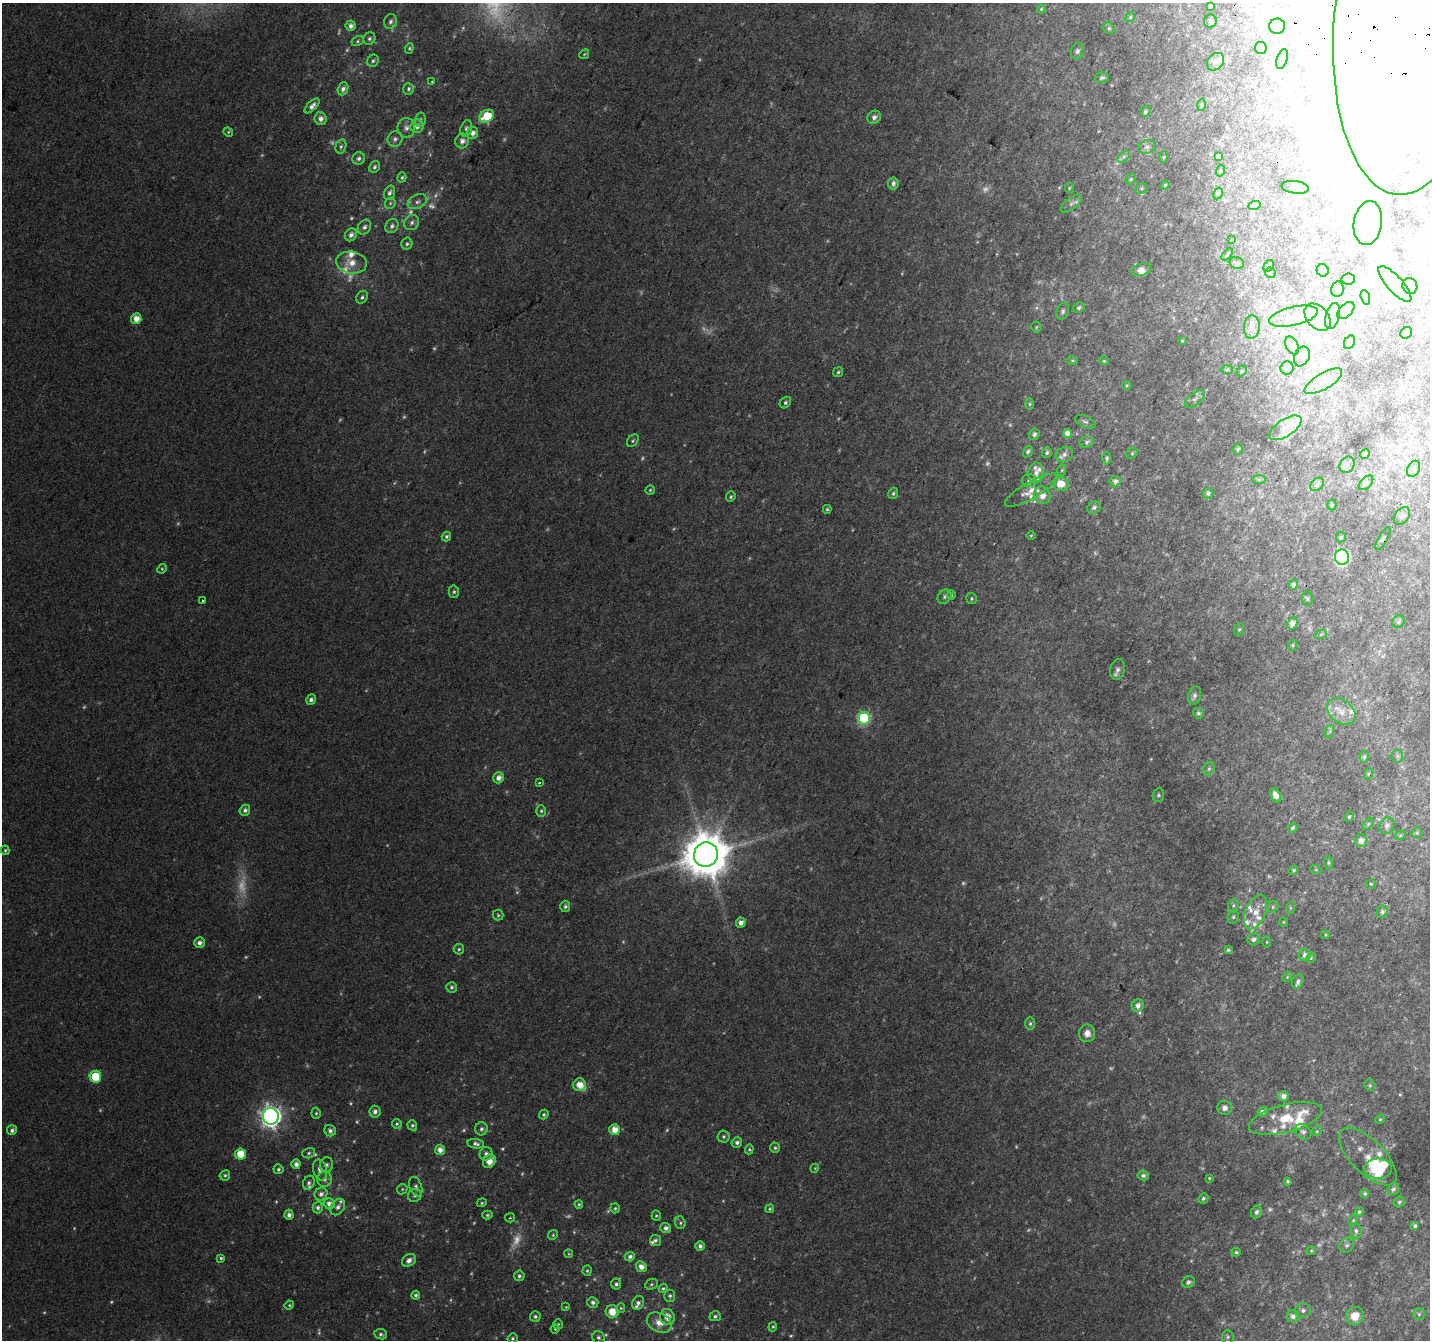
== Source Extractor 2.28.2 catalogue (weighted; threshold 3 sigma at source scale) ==
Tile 10 of 4 x 4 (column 2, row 3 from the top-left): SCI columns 1456-2883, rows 1645-2982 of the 5758 x 5899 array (HDU 1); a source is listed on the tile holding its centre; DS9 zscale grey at full resolution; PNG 1432 x 1342 px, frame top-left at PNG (2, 3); each listed source drawn as its Kron ellipse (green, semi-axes under 4 px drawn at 4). Shown black and unused: <1% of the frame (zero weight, under 2 of 3 exposures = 2% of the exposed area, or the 3 px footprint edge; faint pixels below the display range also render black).
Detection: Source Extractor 2.28.2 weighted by HDU 2 'WHT'; one run over the whole footprint, this tile lists its part. Background 0.0301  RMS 0.01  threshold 0.0465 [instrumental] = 3 sigma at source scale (4.5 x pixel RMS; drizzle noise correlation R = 1.50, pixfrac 1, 0.0396/0.0396 arcsec/px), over >= 5 px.
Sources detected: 448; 75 too faint to see at this stretch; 26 inside a brighter object's white glare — neither listed nor drawn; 31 inside a brighter listed object's ellipse — not listed separately; the other 316 listed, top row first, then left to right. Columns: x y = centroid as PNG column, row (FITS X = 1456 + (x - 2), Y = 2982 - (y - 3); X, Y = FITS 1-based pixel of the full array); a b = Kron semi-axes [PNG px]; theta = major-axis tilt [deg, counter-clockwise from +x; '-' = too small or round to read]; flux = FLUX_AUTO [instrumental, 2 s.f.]
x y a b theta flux
1210 6 3 3 - 1.7
1041 9 4 3 - 1.1
1130 17 5 4 - 1.4
1210 21 6 6 - 1.9
390 22 7 6 - 3.1
351 26 5 5 - 4.5
1277 26 8 7 - 9.4
1109 28 6 5 - 1.9
1409 28 167 76 86 2300
369 39 6 5 - 2.3
357 41 6 4 30 1.6
409 48 5 4 - 1.5
1261 48 6 6 - 2.9
1077 51 8 6 73 2.7
584 54 5 4 - 1.2
1282 59 10 5 72 2.9
373 61 6 5 - 2.1
1215 62 10 7 46 4.5
1102 78 7 5 14 2.3
432 81 2 2 - 1
343 89 7 5 67 4
409 89 6 5 - 2.5
1201 105 6 4 87 1.5
312 106 9 4 46 4.8
1145 112 5 5 - 2.1
487 116 8 6 32 34
874 117 7 6 - 5.2
321 119 6 6 - 5.7
420 120 7 5 74 2.4
417 126 7 6 - 5.4
406 128 10 8 -90 4.9
466 128 8 5 74 2.5
228 132 5 4 - 1.2
473 133 6 5 - 6.4
395 139 8 7 - 3.3
462 141 7 7 - 5.6
341 146 7 5 74 2.3
1147 147 9 6 19 3.8
1218 156 4 3 - 2.2
1124 157 7 4 45 2.5
1163 157 6 4 87 1.2
359 158 6 6 - 3.2
375 167 6 5 - 2.1
1220 171 5 3 - 1.1
402 177 5 4 - 1.6
1131 179 6 5 - 1.5
893 183 6 5 - 4.7
1165 185 4 4 - 1.5
1295 187 14 6 -8 3.9
1069 188 5 4 - 1.1
1141 188 6 5 - 1.7
389 193 7 5 71 3.4
1218 193 6 4 61 1.5
417 202 10 6 25 4.4
390 203 6 5 - 1.7
1071 204 12 5 37 3.4
1254 206 6 4 19 1.7
412 223 8 7 - 3.6
1368 223 22 14 82 24
392 226 7 6 - 3.4
364 227 8 6 55 3.6
351 235 7 5 57 4.4
1232 240 4 2 - 1.1
407 244 6 5 - 2.2
1227 255 7 3 49 1.2
351 263 15 11 -8 14
1237 263 7 5 -15 2.3
1269 266 6 4 60 1.4
1141 270 10 6 17 5.3
1323 270 6 6 - 3.2
1270 273 6 5 - 1.4
1348 279 7 5 8 3.6
1395 284 23 8 -48 14
1410 286 8 7 - 3.7
1337 289 8 6 79 2.6
362 297 7 5 56 2.4
1365 297 7 4 -72 2.6
1079 308 6 5 - 2.4
1346 310 10 6 45 3.4
1063 311 8 6 72 2.9
1293 316 25 9 13 17
1333 316 13 7 74 7.1
1318 317 15 10 -49 42
136 319 5 5 - 11
1036 327 5 5 - 1.4
1252 327 11 8 88 6.1
1406 333 6 5 - 2.9
1182 341 4 3 - 0.92
1349 342 7 5 60 2.2
1292 346 9 6 -63 4
1302 356 10 7 67 4.9
1072 360 6 4 -1 1.3
1104 361 5 4 - 1.1
1287 368 6 6 - 2.4
1227 369 6 4 2 1.4
1242 371 5 4 - 1.5
838 372 5 5 - 1.7
1323 381 21 8 30 9.7
1127 385 4 4 - 1.1
1195 399 12 5 39 4.1
785 403 6 5 - 2.1
1029 404 5 3 - 1.3
1085 422 11 5 -23 2.1
1285 428 18 8 33 13
1067 433 4 4 - 5.6
1034 434 6 5 - 3.1
633 441 7 5 50 1.8
1087 442 7 5 12 2.4
1238 449 5 4 - 1.7
1028 451 6 4 59 2.5
1047 453 5 5 - 2.2
1132 453 6 5 - 1.5
1365 454 5 4 - 2.8
1064 455 9 7 27 4
1107 458 6 4 89 2.1
1347 465 8 7 - 3.4
1414 469 8 6 63 3.6
1062 470 5 3 - 1
1036 473 10 7 83 5.9
1259 480 7 4 0 2
1029 481 7 6 - 2.9
1115 481 5 5 - 3.8
1366 483 9 5 45 2.3
1061 484 8 7 - 15
1317 484 8 5 42 3.2
650 490 4 4 - 1.3
1031 490 30 8 30 14
893 493 6 5 - 1.9
1208 493 5 5 - 2.5
1042 495 9 8 - 11
731 497 5 5 - 1.7
1332 505 5 4 - 1.4
1094 507 7 5 26 2.6
827 509 4 4 - 1.4
1402 516 10 7 51 3.9
1031 535 5 3 - 0.91
446 536 5 4 - 1.9
1341 537 5 5 - 1.6
1383 538 13 5 61 2.5
1342 557 7 7 - 200
162 569 5 4 - 1.2
1293 585 5 4 - 3.6
454 592 6 5 - 2.2
951 595 4 4 - 1.1
944 597 8 6 50 2.4
971 599 5 5 - 1.5
1307 599 7 5 -86 2
202 601 3 3 - 4.4
1398 622 7 6 - 2.2
1292 623 6 5 - 5.4
1239 629 6 5 - 1.5
1321 634 6 4 18 1.5
1293 645 5 3 - 1
1118 670 10 7 76 4.1
1194 695 9 6 75 3.4
311 700 5 4 - 3.3
1341 711 16 11 -38 13
1198 713 5 5 - 2.6
864 718 6 6 - 130
1330 731 7 4 71 1.6
1397 756 6 6 - 1.9
1364 757 6 4 73 1.7
1209 769 7 5 68 2
1368 774 5 3 - 1.2
499 778 5 5 - 6
539 782 3 3 - 2.4
1158 795 7 5 81 1.9
1276 795 7 5 -62 7.6
245 810 5 5 - 3.1
541 811 6 5 - 1.8
1349 817 5 4 - 1.5
1368 824 7 4 46 1.6
1387 826 9 7 63 4.3
1293 828 5 4 - 2
1417 833 5 5 - 1.5
1400 835 5 4 - 1.3
1361 841 6 6 - 7.1
5 850 5 4 - 1.6
706 855 12 12 - 4600
1328 863 7 3 -82 1.4
1294 870 5 4 - 1.4
1316 870 5 3 - 0.93
1371 884 5 5 - 1.4
1233 905 7 5 86 2
565 906 6 5 - 2.4
1273 907 6 5 - 1.8
1290 908 6 4 72 1.3
1256 912 18 10 67 13
1382 912 6 5 - 2.8
498 915 5 5 - 1.6
1233 917 7 5 76 2
1283 922 5 3 - 0.88
741 923 5 5 - 5.3
1325 935 4 4 - 1.1
1254 939 6 6 - 3.9
1267 942 5 3 - 0.98
200 943 5 5 - 4.5
459 949 5 5 - 1.8
1228 950 4 4 - 1.5
1305 955 6 6 - 4.7
1311 958 5 4 - 1.2
1287 977 5 4 - 1.1
1298 981 7 5 61 3.1
452 987 5 5 - 1.9
1138 1006 6 5 - 5.3
1030 1023 6 5 - 2.1
1087 1033 9 8 - 7.2
95 1077 6 6 - 46
579 1085 6 6 - 11
1370 1085 6 5 - 1.6
1283 1096 5 5 - 6
1224 1108 7 7 - 4.1
1263 1111 5 4 - 4.3
375 1112 6 5 - 3.8
316 1113 5 4 - 1.6
544 1114 5 4 - 1.9
271 1116 8 8 - 660
1285 1118 37 14 14 38
1380 1119 5 4 - 1.2
397 1124 5 4 - 1.6
412 1125 5 4 - 1.9
481 1129 7 6 - 2.7
12 1130 5 5 - 3.1
615 1130 5 5 - 12
330 1131 6 5 - 3.4
1317 1131 5 4 - 1.2
1303 1132 9 6 -36 4
723 1137 6 6 - 2.1
737 1142 5 5 - 3.2
476 1144 8 5 -8 3.1
775 1148 5 4 - 1.8
749 1149 5 4 - 1.4
440 1150 5 5 - 7.1
309 1153 6 5 - 2.1
240 1154 5 5 - 20
486 1154 7 6 - 3.3
1368 1157 37 16 -45 22
489 1161 7 6 - 11
296 1164 5 4 - 4.8
326 1165 7 6 - 3.6
815 1168 4 3 - 0.88
278 1169 5 5 - 1.9
1378 1169 14 10 -2 34
320 1170 10 6 -76 6
225 1175 5 5 - 1.9
1143 1175 6 5 - 2.8
1209 1178 3 3 - 1
325 1179 8 7 - 3.5
1288 1181 3 3 - 1.6
309 1183 7 5 67 2.6
416 1187 10 6 -71 3.1
402 1189 5 4 - 1.3
1393 1189 6 5 - 2.4
1365 1193 4 4 - 1.7
321 1194 7 6 - 3.7
415 1195 7 6 - 2.8
1203 1198 5 4 - 1.9
1399 1202 6 5 - 1.9
482 1203 5 4 - 1.3
329 1204 6 5 - 7.3
579 1204 4 4 - 1.2
318 1207 6 5 - 3.2
338 1207 9 6 54 4.1
615 1208 5 4 - 1.5
770 1209 5 4 - 1.2
1256 1212 7 5 65 2.7
1359 1212 4 4 - 1.8
289 1215 5 4 - 4.1
487 1215 5 4 - 1.5
656 1216 5 4 - 1.5
510 1218 5 4 - 1.2
1353 1220 6 4 69 1.4
680 1223 6 5 - 2.2
1415 1226 4 4 - 2.1
666 1228 5 5 - 4.1
1356 1231 7 5 -85 2.8
553 1235 5 4 - 1.3
655 1240 5 5 - 2.5
1347 1245 7 6 - 2.6
700 1246 5 5 - 3.3
1311 1251 4 4 - 1
1236 1252 4 4 - 1.5
569 1254 4 3 - 0.96
630 1257 5 4 - 3.4
221 1258 4 3 - 1.6
409 1260 8 5 36 5.1
641 1267 6 5 - 6.6
587 1271 5 4 - 1.5
519 1276 5 5 - 2.3
1188 1282 6 5 - 2.8
616 1284 5 5 - 2.8
651 1284 6 5 - 1.8
663 1288 5 4 - 1.7
416 1295 4 4 - 2.1
670 1296 6 5 - 2.3
593 1302 5 5 - 3.1
638 1303 7 5 60 3.5
289 1305 5 4 - 1.3
566 1307 4 3 - 0.84
621 1308 5 4 - 1.2
1303 1310 8 7 - 3.3
612 1312 6 6 - 14
1419 1314 6 6 - 2.1
535 1316 5 5 - 2.6
715 1316 6 5 - 2.4
1293 1316 6 6 - 4.8
1355 1316 9 8 - 17
667 1317 8 7 - 10
659 1323 13 9 -26 11
558 1324 5 5 - 1.4
773 1327 5 4 - 1.2
555 1329 4 4 - 1.3
381 1334 6 5 - 2.5
598 1337 6 6 - 2.7
1228 1337 7 5 -85 2.1
513 1338 5 4 - 1.8
Overlapping masked pixels (flux is a lower limit): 2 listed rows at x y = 1409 28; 1383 538
Isophote crosses this tile's border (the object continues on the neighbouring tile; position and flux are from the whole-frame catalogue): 1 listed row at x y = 1409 28